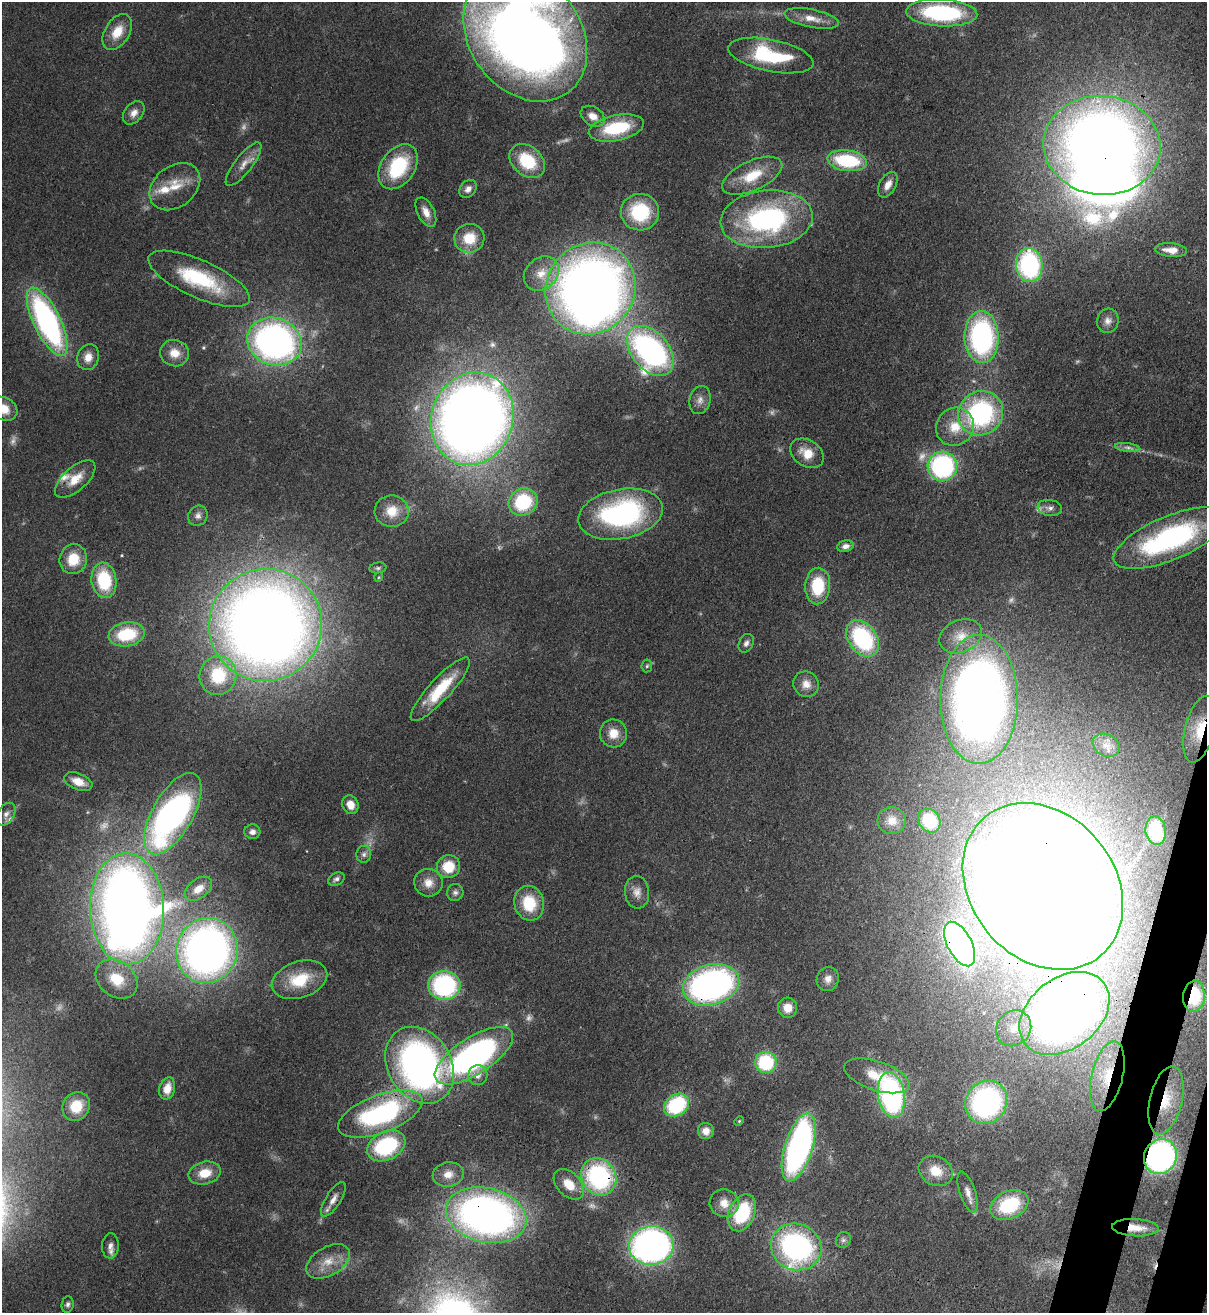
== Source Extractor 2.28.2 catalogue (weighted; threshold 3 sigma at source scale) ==
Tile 6 of 4 x 4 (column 2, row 2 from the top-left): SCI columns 1549-2753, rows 2652-3962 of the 5380 x 5303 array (HDU 1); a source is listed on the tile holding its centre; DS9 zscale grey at full resolution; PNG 1209 x 1315 px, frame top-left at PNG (2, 2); each listed source drawn as its Kron ellipse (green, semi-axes under 4 px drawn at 4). Shown black and unused: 2% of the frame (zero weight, under 3 of 4 exposures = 7% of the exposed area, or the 3 px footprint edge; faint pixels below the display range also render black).
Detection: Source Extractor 2.28.2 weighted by HDU 2 'WHT'; one run over the whole footprint, this tile lists its part. Background 0.0834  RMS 0.0039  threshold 0.0177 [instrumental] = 3 sigma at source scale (4.5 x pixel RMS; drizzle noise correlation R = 1.50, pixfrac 1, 0.05/0.05 arcsec/px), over >= 5 px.
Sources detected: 154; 13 too faint to see at this stretch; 4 inside a brighter object's white glare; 1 cosmic-ray / hot-pixel residue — neither listed nor drawn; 4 inside a brighter listed object's ellipse — not listed separately; the other 132 listed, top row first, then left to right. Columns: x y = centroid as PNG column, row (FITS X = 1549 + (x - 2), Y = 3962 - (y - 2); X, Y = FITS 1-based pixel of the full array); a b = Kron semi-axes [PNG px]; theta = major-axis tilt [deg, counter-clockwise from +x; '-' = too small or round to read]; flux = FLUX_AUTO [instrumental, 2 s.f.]
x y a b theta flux
942 13 35 13 -3 51
812 18 27 9 -11 6.1
117 32 20 12 58 8.1
525 35 71 55 -53 580
771 55 43 16 -11 32
134 113 13 9 50 3
593 116 13 9 -34 4.2
616 128 28 12 12 23
1102 145 58 49 -6 530
527 161 20 14 -41 19
847 161 20 10 -7 31
244 164 27 8 52 4.5
398 167 25 17 56 28
752 176 32 14 24 14
888 185 14 8 61 3.7
175 187 28 20 39 11
468 189 10 7 48 2.3
426 212 16 8 -63 4.1
640 212 19 18 - 27
767 219 46 29 6 78
469 238 15 14 - 11
1171 250 16 7 -5 4
1029 265 17 13 -85 65
541 274 19 15 41 7.8
199 279 55 18 -24 33
590 289 47 44 53 440
1108 321 12 11 - 2.8
47 322 37 13 -64 110
982 337 26 17 -89 90
274 342 28 23 -19 180
650 351 29 18 -50 120
175 353 14 13 - 6.1
88 357 13 10 72 4.2
700 400 14 10 77 3.1
4 409 14 11 -31 6.5
981 413 23 21 36 65
472 419 47 40 71 560
955 427 20 18 46 10
1128 447 13 4 -7 1.6
807 453 18 13 -33 7.7
942 466 15 14 - 69
75 479 25 12 41 7.8
523 502 15 13 31 27
1050 508 12 8 -8 2.1
392 511 17 16 - 8.2
620 514 43 25 11 84
198 516 10 9 - 1.9
1170 538 60 22 23 82
845 546 8 5 11 2.1
73 559 15 13 75 11
378 568 8 5 7 0.89
379 577 5 3 - 0.38
104 580 18 12 -81 24
818 586 18 12 87 19
266 625 57 56 - 700
127 634 18 12 10 21
961 636 22 16 22 8.8
862 638 20 14 -54 48
746 643 10 7 63 1.6
647 666 6 5 - 0.76
218 675 20 18 80 22
806 684 13 12 - 4
440 689 42 11 47 18
979 699 64 39 90 340
1200 729 34 14 76 16
613 733 14 13 - 6.4
1106 745 14 11 -26 4
78 782 15 8 -21 5.5
350 805 9 8 - 4.6
6 814 12 8 59 2.3
173 814 45 20 60 140
892 821 14 13 - 4.8
929 821 12 10 -54 14
1156 831 14 10 -81 15
252 832 8 7 - 2.1
364 854 8 7 - 1.5
448 867 12 11 - 12
336 879 9 6 29 1.4
428 883 14 14 - 5.1
1043 886 90 72 -50 1400
198 889 15 9 37 4.9
455 892 8 8 - 1.5
637 892 16 12 -86 3.6
529 903 17 14 -77 15
127 909 55 37 -88 520
960 944 24 12 -62 170
207 951 33 30 71 270
117 979 23 17 -37 13
828 979 12 11 - 3.1
299 980 28 18 18 15
444 985 16 14 -4 58
711 985 29 20 16 150
1194 996 15 11 84 16
788 1008 10 9 - 5.8
1064 1013 50 35 38 390
1014 1028 19 16 49 9.1
474 1056 45 18 32 140
766 1062 11 10 - 30
420 1065 41 31 -59 170
478 1075 10 9 - 2.9
877 1076 34 14 -18 12
1107 1076 36 15 76 16
167 1089 11 8 75 5.1
891 1095 23 13 -80 90
1166 1100 35 16 77 16
986 1102 22 20 56 91
677 1105 13 10 36 36
76 1106 15 13 55 11
380 1114 44 19 21 71
739 1121 5 3 - 0.44
706 1131 8 8 - 3.1
386 1146 20 14 27 40
799 1147 35 14 73 140
1160 1157 18 16 61 110
936 1171 18 14 -29 8.1
205 1173 16 11 14 7.7
448 1174 15 12 11 5
599 1177 19 17 -57 63
569 1184 18 11 -45 7.7
968 1192 21 8 -72 3.5
333 1199 19 7 58 3.3
724 1203 14 14 - 5.8
1009 1205 20 14 26 25
742 1213 19 13 66 31
486 1215 41 27 -13 230
1135 1228 23 8 -2 6.9
843 1240 8 7 - 1.3
110 1246 12 8 87 2.6
651 1246 22 19 5 180
796 1247 25 23 -22 99
328 1261 24 14 30 8.4
68 1304 8 6 82 1.1
Overlapping masked pixels (flux is a lower limit): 17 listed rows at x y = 525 35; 1102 145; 1200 729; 1043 886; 127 909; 960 944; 207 951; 711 985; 1194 996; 1064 1013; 420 1065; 1107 1076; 1166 1100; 1160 1157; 599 1177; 486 1215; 1135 1228
Isophote crosses this tile's border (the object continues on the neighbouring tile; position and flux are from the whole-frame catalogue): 3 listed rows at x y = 942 13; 525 35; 4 409